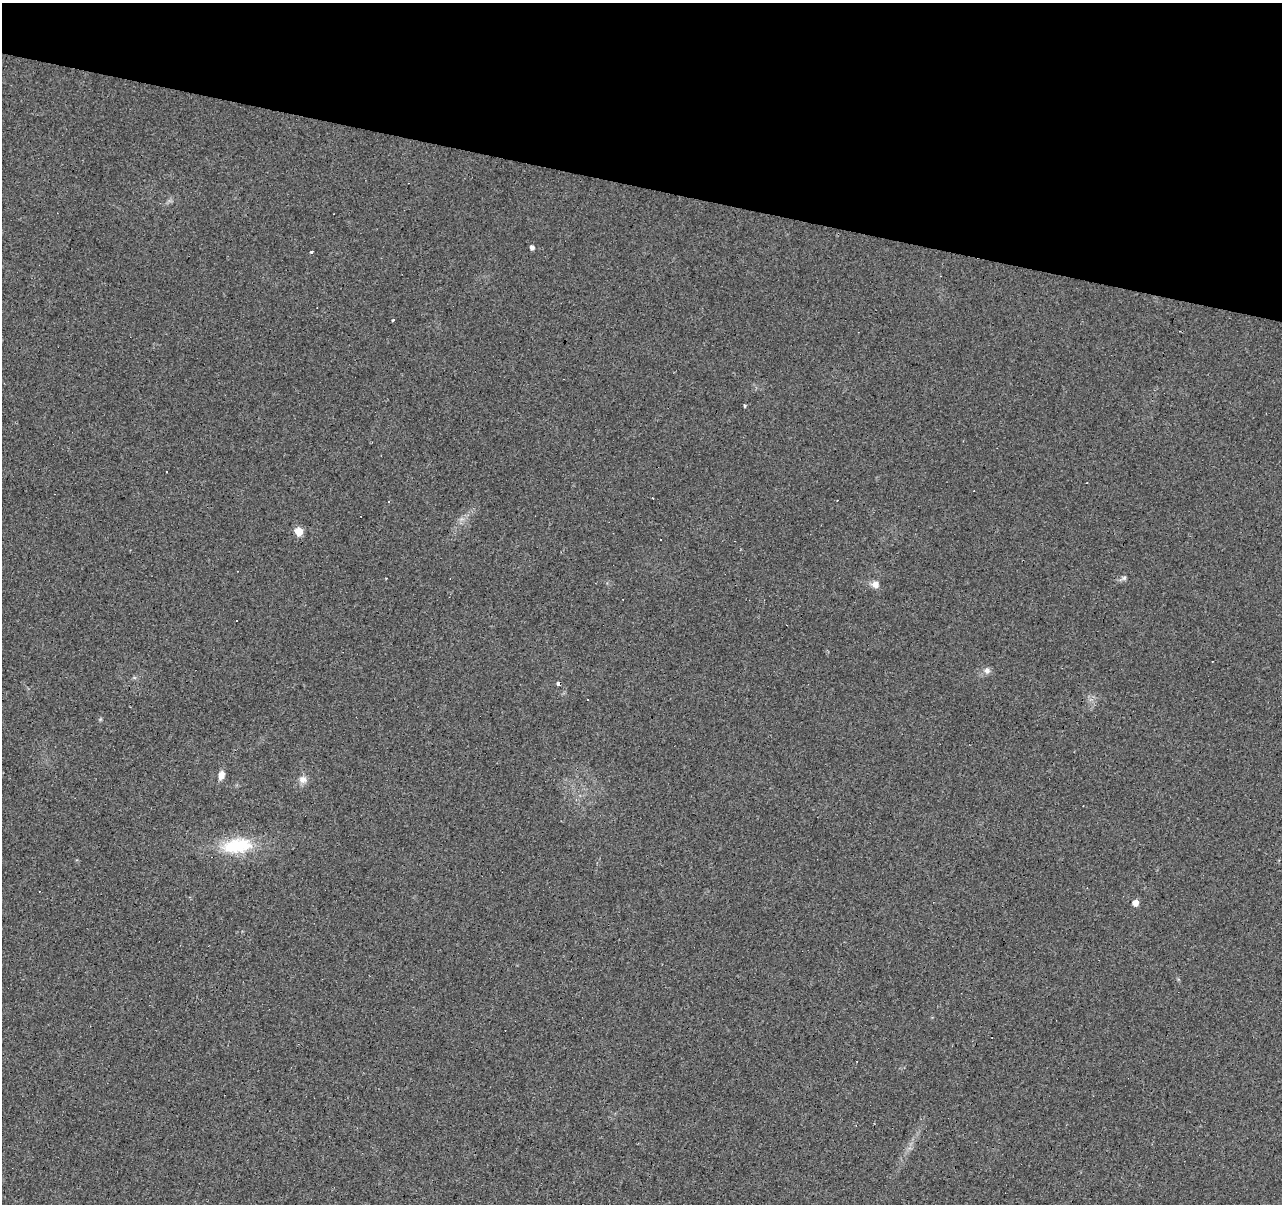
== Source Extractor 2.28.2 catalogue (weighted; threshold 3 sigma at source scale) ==
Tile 2 of 4 x 4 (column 2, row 1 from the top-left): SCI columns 1285-2564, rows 3888-5089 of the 5124 x 5307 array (HDU 1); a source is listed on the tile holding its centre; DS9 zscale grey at full resolution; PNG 1284 x 1206 px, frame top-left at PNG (2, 3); no overlay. Shown black and unused: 15% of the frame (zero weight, under 2 of 3 exposures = <1% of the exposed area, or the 3 px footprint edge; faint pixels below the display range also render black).
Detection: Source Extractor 2.28.2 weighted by HDU 2 'WHT'; one run over the whole footprint, this tile lists its part. Background 0.0329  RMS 0.0062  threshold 0.0278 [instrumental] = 3 sigma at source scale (4.5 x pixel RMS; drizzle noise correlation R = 1.50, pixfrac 1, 0.0396/0.0396 arcsec/px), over >= 5 px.
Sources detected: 28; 14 cosmic-ray / hot-pixel residue — not listed; the other 14 listed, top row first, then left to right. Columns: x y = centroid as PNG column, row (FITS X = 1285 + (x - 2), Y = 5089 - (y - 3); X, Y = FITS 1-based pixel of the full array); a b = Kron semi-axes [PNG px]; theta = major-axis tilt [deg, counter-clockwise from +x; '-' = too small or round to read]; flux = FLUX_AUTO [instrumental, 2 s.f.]
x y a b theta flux
532 247 5 4 - 2.3
312 252 3 2 - 1.3
392 320 4 3 - 5.8
745 406 3 3 - 0.85
389 502 3 2 - 0.71
299 531 5 5 - 16
1124 578 7 6 - 1.5
875 584 7 7 - 4.7
987 670 7 7 - 2.8
558 684 4 3 - 2
221 775 9 6 78 4.4
303 780 10 9 - 3.8
237 846 41 18 7 31
1135 903 5 5 - 5.8